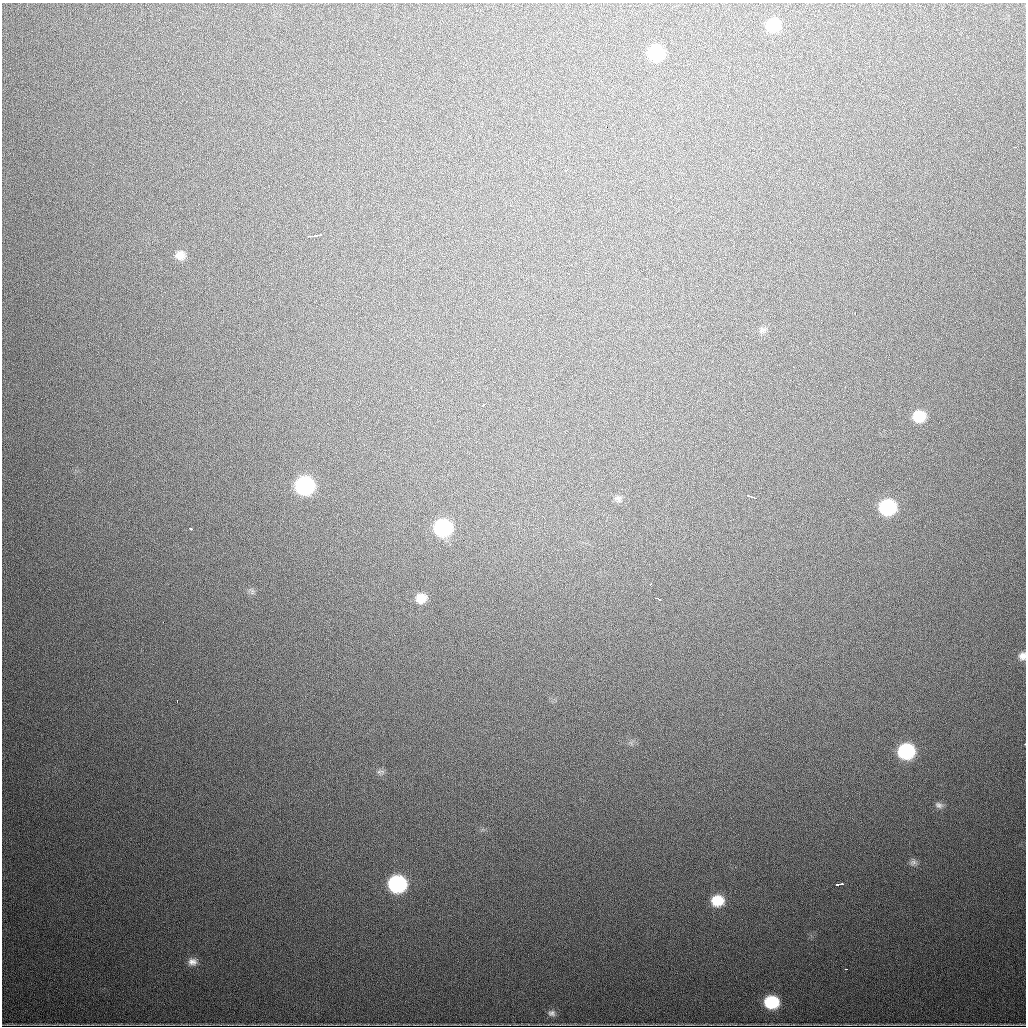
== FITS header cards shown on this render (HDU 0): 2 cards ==
NAXIS1  =                 1024
NAXIS2  =                 1024

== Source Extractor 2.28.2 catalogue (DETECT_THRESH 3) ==
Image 1024 x 1024 px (HDU 0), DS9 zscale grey, 1 PNG px = 1 image px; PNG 1028 x 1028 px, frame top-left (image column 1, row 1024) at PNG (2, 3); no overlay
Background 718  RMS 22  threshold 65.3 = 3 sigma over >= 5 px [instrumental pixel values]
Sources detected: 39; all 39 listed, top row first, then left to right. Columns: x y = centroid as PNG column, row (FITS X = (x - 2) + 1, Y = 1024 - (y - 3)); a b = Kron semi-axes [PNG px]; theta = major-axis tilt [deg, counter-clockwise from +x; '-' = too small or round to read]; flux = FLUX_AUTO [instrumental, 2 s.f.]
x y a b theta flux
773 25 12 11 - 52000
656 53 11 11 - 86000
728 106 3 2 - 2100
606 127 3 2 - 5400
1015 147 3 2 - 2100
567 170 5 2 - 2900
319 235 5 2 - 2700
312 236 10 2 2 5300
180 255 11 10 - 12000
855 313 3 2 - 3900
763 330 9 6 2 4900
495 348 3 2 - 1500
483 405 5 2 - 3200
919 416 11 10 - 36000
305 486 12 11 - 230000
752 497 10 3 -18 5000
618 499 10 8 -21 5200
887 507 12 11 - 130000
443 528 12 11 - 160000
191 529 3 2 - 3300
650 584 3 3 - 2900
252 591 9 3 85 3100
421 598 12 10 16 19000
658 599 6 3 -23 7200
163 622 2 2 - 11000
1022 656 9 8 - 7700
177 701 3 2 - 1300
1025 744 2 2 - 970
906 751 12 11 - 140000
380 771 14 4 1 4200
939 805 11 7 -20 6000
913 862 10 8 27 5900
397 884 12 11 - 220000
840 884 7 3 9 6800
717 901 12 10 5 38000
192 962 12 10 3 10000
846 969 3 2 - 1700
771 1002 12 10 -4 77000
552 1013 10 8 -11 6300
At the frame edge (FLAGS 8, measured only in part): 2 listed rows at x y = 1022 656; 1025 744